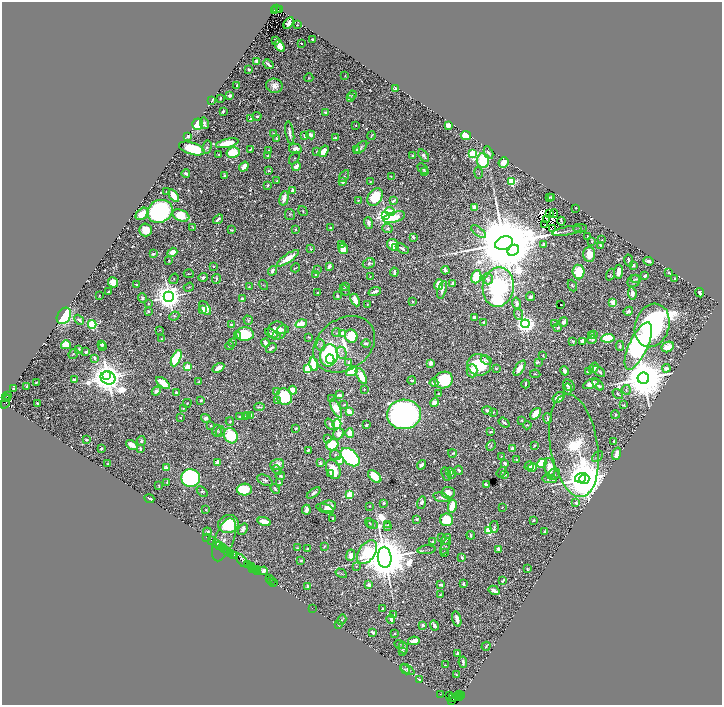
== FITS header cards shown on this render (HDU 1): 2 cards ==
NAXIS1  =                 1440
NAXIS2  =                 1405

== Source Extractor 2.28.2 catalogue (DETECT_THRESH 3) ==
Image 1440 x 1405 px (HDU 1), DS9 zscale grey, zoomed out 1/2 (1 PNG px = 2 x 2 image px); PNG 724 x 707 px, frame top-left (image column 1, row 1405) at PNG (2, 2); each listed source drawn as its Kron ellipse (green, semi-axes under 4 px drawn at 4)
Background 1.03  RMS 0.014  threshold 0.0406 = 3 sigma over >= 5 px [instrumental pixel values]
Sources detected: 1079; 104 cannot appear on this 1/2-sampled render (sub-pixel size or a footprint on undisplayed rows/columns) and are neither listed nor drawn; of the other 975, the 500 brightest by FLUX_AUTO listed and drawn (475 fainter detections omitted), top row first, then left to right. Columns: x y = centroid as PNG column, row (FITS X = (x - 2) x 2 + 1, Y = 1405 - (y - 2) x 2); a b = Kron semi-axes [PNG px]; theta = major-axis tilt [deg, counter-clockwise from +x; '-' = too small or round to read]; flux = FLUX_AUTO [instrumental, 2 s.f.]
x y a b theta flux
277 9 3 2 - 490
279 9 3 1 - 350
274 10 3 1 - 180
289 23 6 3 60 23
297 25 2 2 - 3.9
312 39 2 2 - 7.6
276 40 3 2 - 6
301 43 2 2 - 5.4
280 46 6 4 -54 44
256 61 3 3 - 7.9
268 64 5 2 - 16
249 69 2 2 - 16
345 76 2 2 - 2.8
309 78 5 3 - 3.1
237 85 3 2 - 4.2
274 86 8 7 - 24
396 89 4 3 - 18
230 95 3 3 - 9.7
352 95 4 3 - 4.3
350 97 4 3 - 2.8
220 98 3 2 - 4.8
212 100 4 2 - 4.6
223 111 3 2 - 5.5
326 112 4 2 - 9.3
257 116 4 3 - 5.1
250 119 3 3 - 6.9
204 123 6 3 -76 9.2
197 124 5 5 - 160
356 125 3 2 - 2.9
448 125 4 3 - 40
273 133 3 2 - 4.5
290 133 11 3 -80 19
311 135 5 4 - 15
188 136 3 2 - 38
305 136 3 3 - 21
371 136 4 2 - 3.8
466 136 5 4 - 110
276 138 2 2 - 7.5
336 138 4 3 - 4.7
227 143 12 4 12 91
207 147 6 4 77 6.6
361 147 8 3 44 8.2
192 149 13 6 -18 210
250 149 4 2 - 3.4
295 149 6 5 - 20
356 149 4 3 - 5.3
268 151 3 2 - 7.2
324 151 6 4 55 35
316 152 2 2 - 4
233 153 6 5 - 110
488 153 6 3 -63 9.8
219 154 2 2 - 3.1
472 154 3 3 - 330
267 156 3 2 - 3.2
412 156 2 2 - 13
424 156 7 3 -53 11
294 158 7 3 56 3
483 160 7 6 - 160
504 162 5 5 - 34
244 167 5 3 - 34
296 167 4 3 - 25
423 168 6 3 -40 6.9
268 171 2 2 - 3.9
424 171 4 3 - 3.2
479 173 6 3 -82 3.8
186 174 4 3 - 10
224 175 3 2 - 7.1
344 176 7 3 59 4.4
391 176 2 2 - 2.9
277 181 2 2 - 5.6
343 181 2 2 - 47
512 181 3 3 - 340
370 182 3 2 - 3.4
268 185 2 2 - 22
292 190 4 3 - 7.6
167 192 3 2 - 3.5
174 196 7 3 -53 87
375 197 9 6 57 150
549 197 2 2 - 3.3
551 197 3 3 - 4.8
284 198 7 3 76 35
358 200 4 3 - 3.7
393 201 4 2 - 13
474 207 3 3 - 34
575 208 2 2 - 4.1
160 211 13 11 28 840
303 211 5 3 - 3.6
390 211 5 4 - 53
550 213 2 1 - 3
142 214 7 5 40 42
554 214 4 2 - 15
181 215 9 5 -22 100
290 215 5 5 - 3.8
386 216 4 4 - 2100
394 217 11 5 16 84
218 219 5 2 - 13
547 219 2 1 - 4.2
561 221 4 2 - 4
369 223 6 3 -73 17
544 225 2 2 - 4.2
193 227 3 3 - 3.2
331 228 3 3 - 5.2
553 228 2 1 - 3
580 228 7 2 2 2.8
296 229 2 2 - 5.7
387 229 5 4 - 8
146 230 6 6 - 57
232 230 3 2 - 3.8
478 231 9 3 -37 4.3
567 231 15 3 11 8.3
413 237 3 2 - 8.2
587 237 3 2 - 4.7
602 240 2 2 - 3.5
592 241 3 2 - 3
504 243 9 6 20 79000
544 244 3 2 - 9.5
341 245 3 2 - 5.1
393 245 6 5 - 62
600 245 2 2 - 27
395 247 3 2 - 12
402 248 7 2 -31 14
311 249 3 3 - 3.2
343 249 5 4 - 38
513 250 6 5 - 6500
172 252 5 4 - 29
153 254 4 2 - 5.5
589 254 7 6 - 40
288 258 13 3 35 76
169 261 4 3 - 3.1
629 261 6 2 -80 16
649 261 5 3 - 12
369 263 6 5 - 8.8
633 265 3 2 - 15
213 266 2 2 - 3.7
329 266 4 3 - 14
295 268 4 1 - 2.8
317 270 3 3 - 4
445 270 4 3 - 12
272 271 5 3 - 14
394 272 4 2 - 11
578 272 7 6 - 110
619 272 7 3 84 28
669 273 4 2 - 7.2
189 274 5 2 - 2.9
316 274 3 2 - 7
610 275 6 3 69 3.1
645 276 3 2 - 13
203 277 5 3 - 8.3
370 277 2 2 - 3.5
476 277 6 5 - 140
174 279 5 4 - 4.4
216 279 5 2 - 5.9
488 279 5 5 - 8.3
636 279 5 3 - 3.8
675 279 2 2 - 7.3
634 281 7 5 42 8.2
113 282 5 5 - 48
439 284 5 4 - 70
452 284 3 2 - 9.2
136 285 2 2 - 4.3
263 285 5 4 - 3.9
345 286 2 2 - 3.2
572 286 6 4 -66 4.9
189 287 5 3 - 3.3
249 287 3 3 - 3.3
498 287 20 15 81 6000
345 290 6 3 -57 3.1
442 290 9 4 71 16
375 291 6 2 18 16
109 292 3 2 - 7.3
318 292 2 2 - 5.7
632 293 6 4 -83 24
700 293 4 3 - 9
99 295 2 2 - 2.8
337 296 3 3 - 5.8
169 297 5 5 - 6100
531 297 4 3 - 7.4
142 298 4 4 - 9.9
242 298 3 2 - 8.5
355 300 7 3 -62 40
412 301 4 3 - 4.5
613 302 3 3 - 35
148 304 4 3 - 4.3
517 304 6 4 -78 12
367 305 2 2 - 2.8
561 305 2 2 - 3.1
205 308 8 5 -53 24
203 309 4 2 - 12
148 311 3 3 - 7.5
628 311 5 3 - 15
518 314 6 4 -67 5.3
64 316 9 6 58 410
174 316 5 4 - 6.5
474 318 3 3 - 20
79 320 5 3 - 13
248 320 5 3 - 4
484 322 2 2 - 8.8
563 322 5 4 - 13
555 323 3 2 - 4.9
92 324 4 3 - 460
301 324 6 3 17 130
525 324 4 4 - 2300
232 325 2 2 - 36
652 325 22 17 72 2000
558 328 3 2 - 7.6
160 330 3 3 - 2.9
277 330 9 9 - 42
283 330 6 4 15 9
336 332 4 3 - 3
343 333 3 2 - 55
245 334 9 6 -1 210
271 334 7 3 -28 8.7
594 334 3 3 - 6.6
238 335 4 2 - 12
277 335 3 3 - 3.6
591 335 3 2 - 3.4
351 336 7 6 - 120
309 337 3 2 - 3.4
608 338 7 4 7 150
161 339 2 2 - 7.5
592 339 5 4 - 11
573 341 3 2 - 3.4
582 341 4 3 - 13
232 342 4 3 - 3.7
265 343 4 3 - 25
102 344 3 3 - 17
344 344 33 25 35 140
366 344 4 3 - 8.9
66 345 5 4 - 91
321 345 6 3 -86 4.3
230 346 4 3 - 7.2
620 346 5 3 - 9
638 346 26 9 65 1300
102 347 2 2 - 3.7
668 347 6 5 - 36
271 348 6 3 38 8.5
79 349 3 2 - 5.9
86 352 3 2 - 11
342 353 6 5 - 5.4
73 354 5 2 - 4
329 355 11 9 82 530
543 355 3 2 - 3.1
95 358 3 2 - 12
176 358 9 4 65 260
330 359 4 4 - 120
486 360 6 3 -24 6.1
349 362 3 3 - 5.2
538 362 4 2 - 3.1
430 363 3 3 - 17
314 364 7 4 -78 110
479 365 12 10 -14 150
188 367 4 3 - 170
218 368 6 3 30 30
496 368 2 2 - 4.4
520 368 9 4 58 39
594 368 5 4 - 20
666 368 4 4 - 12
308 369 3 3 - 300
352 371 6 5 - 98
472 371 7 5 -89 35
565 371 5 3 - 12
599 371 7 2 -40 9.5
588 372 4 2 - 15
535 374 5 3 - 4
107 376 4 3 - 3700
361 376 9 4 -63 59
108 378 7 6 - 7200
643 378 6 5 - 22000
74 379 3 2 - 8.6
412 380 4 3 - 7.7
444 380 9 8 - 230
37 382 4 2 - 3.4
199 382 2 2 - 14
163 383 8 3 -39 79
434 383 4 3 - 11
526 384 4 2 - 7.1
591 384 8 4 25 34
569 385 6 5 - 20
598 385 7 3 -43 11
27 386 2 2 - 4.2
13 389 4 2 - 5.2
364 389 3 2 - 3
568 389 5 3 - 5.2
293 390 4 4 - 40
626 390 5 3 - 3.5
156 391 5 4 - 16
276 392 4 3 - 7.8
176 393 3 3 - 8.9
438 394 2 2 - 3.4
618 394 6 2 -40 4.1
7 395 4 2 - 160
339 395 4 2 - 14
6 397 2 1 - 160
284 397 8 7 - 170
559 397 6 4 37 39
331 398 3 3 - 3
201 400 3 2 - 6.2
277 401 4 3 - 11
6 402 7 3 70 230
37 403 3 2 - 3.9
187 403 4 3 - 3.1
434 403 4 4 - 23
344 404 3 2 - 3
623 405 3 2 - 2.7
259 407 5 2 - 4.4
183 408 3 2 - 3.7
336 408 10 4 -64 72
487 410 5 3 - 16
349 411 4 3 - 55
493 412 3 2 - 3
404 414 17 15 7 2400
535 414 6 4 50 47
248 415 3 3 - 6.7
251 415 3 2 - 16
615 415 4 3 - 4.5
246 416 4 2 - 4.6
180 417 2 2 - 3.4
239 417 3 2 - 4.5
206 418 5 4 - 18
547 418 5 3 - 8.4
522 420 2 2 - 8.8
230 421 4 3 - 4.6
504 423 6 3 -37 10
330 424 6 3 -53 11
337 424 5 3 - 260
366 425 3 2 - 6.5
527 425 4 2 - 4.1
211 426 4 4 - 4.1
296 429 3 2 - 5.3
217 431 6 5 - 4.5
220 431 5 2 - 4
491 431 4 2 - 4.4
350 433 5 3 - 110
339 434 6 5 - 29
231 436 8 6 -63 170
328 438 3 2 - 3.7
86 440 2 2 - 25
141 441 5 4 - 6.3
614 441 4 2 - 4.1
132 445 6 3 -34 45
332 445 6 5 - 220
491 445 5 2 - 4.7
534 445 4 2 - 4.9
574 445 52 23 -81 340
101 448 3 2 - 3.2
140 449 4 2 - 10
512 449 2 2 - 36
308 450 3 3 - 4.1
452 453 4 2 - 2.9
616 454 6 3 72 55
335 455 5 5 - 6
501 456 2 2 - 2.8
597 456 6 2 46 3.4
350 457 11 7 -43 900
517 460 3 3 - 5.8
339 461 3 2 - 46
217 462 4 4 - 17
320 463 3 2 - 9.6
505 463 4 2 - 13
542 463 5 4 - 100
108 464 2 2 - 3.7
277 464 7 5 19 23
421 465 5 3 - 14
529 466 5 3 - 14
166 468 3 2 - 53
532 468 5 3 - 34
550 468 10 5 -80 51
333 469 10 6 -66 82
277 470 5 2 - 2.8
459 470 4 3 - 5.4
450 472 4 3 - 13
502 472 6 3 53 5.2
330 474 3 2 - 6.5
446 474 7 3 -70 6.5
452 474 4 2 - 5
554 474 6 5 - 5.6
505 475 3 2 - 3.2
280 476 5 3 - 6.8
375 476 8 4 -41 99
191 478 9 9 - 790
580 478 5 4 - 1700
549 479 7 4 -5 11
584 479 5 5 - 21000
265 480 8 5 -28 9
167 482 3 2 - 3.7
279 483 3 3 - 7.5
486 485 3 2 - 11
159 486 3 2 - 3.2
275 489 5 3 - 5
244 490 7 6 - 210
202 491 6 4 -41 5.5
314 493 8 3 37 14
448 493 6 6 - 27
350 495 3 3 - 240
441 497 8 3 -13 11
149 499 5 2 - 8.3
384 503 3 3 - 6.2
421 503 6 4 74 12
576 503 3 2 - 23
328 506 8 6 7 23
369 506 2 2 - 3.3
452 506 6 4 79 64
502 507 2 2 - 2.7
325 509 9 3 -18 11
206 510 3 2 - 3.1
306 510 5 3 - 19
333 519 3 2 - 6.6
417 519 3 2 - 9.3
446 520 6 6 - 160
533 520 3 2 - 3.3
264 522 7 3 -16 53
370 523 5 3 - 3.8
228 524 10 9 - 180
372 525 6 3 -15 3.7
388 525 2 2 - 6.1
387 526 3 3 - 6.2
494 527 6 3 -83 6.3
243 529 6 4 55 10
489 530 3 3 - 320
545 531 3 2 - 8
207 532 4 3 - 9.3
471 535 4 3 - 4.6
207 537 2 1 - 15
442 538 2 2 - 3.2
224 540 22 9 70 26
446 540 6 3 52 4.5
212 541 2 1 - 41
432 542 3 2 - 5
216 544 3 2 - 57
219 546 2 1 - 19
324 546 4 3 - 4.5
445 547 9 4 69 4.2
222 548 3 1 - 170
298 548 4 2 - 3.9
225 549 3 1 - 82
307 549 3 3 - 8.1
499 549 4 3 - 13
427 550 9 2 5 3.5
228 551 2 1 - 150
367 552 13 8 55 370
444 552 4 3 - 3.4
231 553 3 1 - 110
233 555 2 2 - 55
351 555 6 4 82 29
235 556 2 1 - 88
462 557 3 2 - 6.4
385 558 10 7 -83 28000
242 560 8 3 -51 170
301 561 3 2 - 6
247 564 3 1 - 180
356 566 2 2 - 3.5
251 567 2 1 - 110
253 568 2 1 - 93
254 569 2 1 - 47
527 569 3 2 - 5.4
256 570 2 1 - 69
258 571 2 1 - 68
263 571 4 3 - 11
341 573 6 3 -31 3.2
269 579 2 1 - 51
271 580 3 1 - 71
503 580 4 2 - 8.2
274 582 2 1 - 74
463 584 3 3 - 5.3
369 585 3 3 - 13
441 585 3 2 - 6.5
307 587 4 3 - 7
494 590 6 3 -30 18
440 595 3 2 - 4.9
312 608 2 1 - 58
383 609 3 2 - 3.9
394 615 4 2 - 6.8
391 619 4 3 - 6
457 619 8 3 -76 28
342 620 5 2 - 3.5
338 625 3 3 - 3.2
423 625 3 3 - 11
434 625 5 3 - 7.6
373 632 4 2 - 13
395 633 3 3 - 3.9
414 641 6 3 12 27
399 644 5 3 - 3.1
486 646 4 2 - 4.1
403 648 6 4 -75 9.9
402 651 3 3 - 3.9
458 653 3 2 - 12
463 662 6 2 -82 7.5
445 665 3 2 - 2.9
405 669 5 3 - 3.4
407 669 8 4 -34 7
456 675 3 2 - 3.9
419 679 3 2 - 5
440 694 2 1 - 43
459 694 2 1 - 27
450 696 2 1 - 97
457 696 2 1 - 79
461 696 2 1 - 100
459 697 3 1 - 16
453 698 3 1 - 120
452 701 2 1 - 29
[475 fainter detections neither listed nor drawn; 104 sub-pixel or undisplayed-footprint detections neither listed nor drawn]